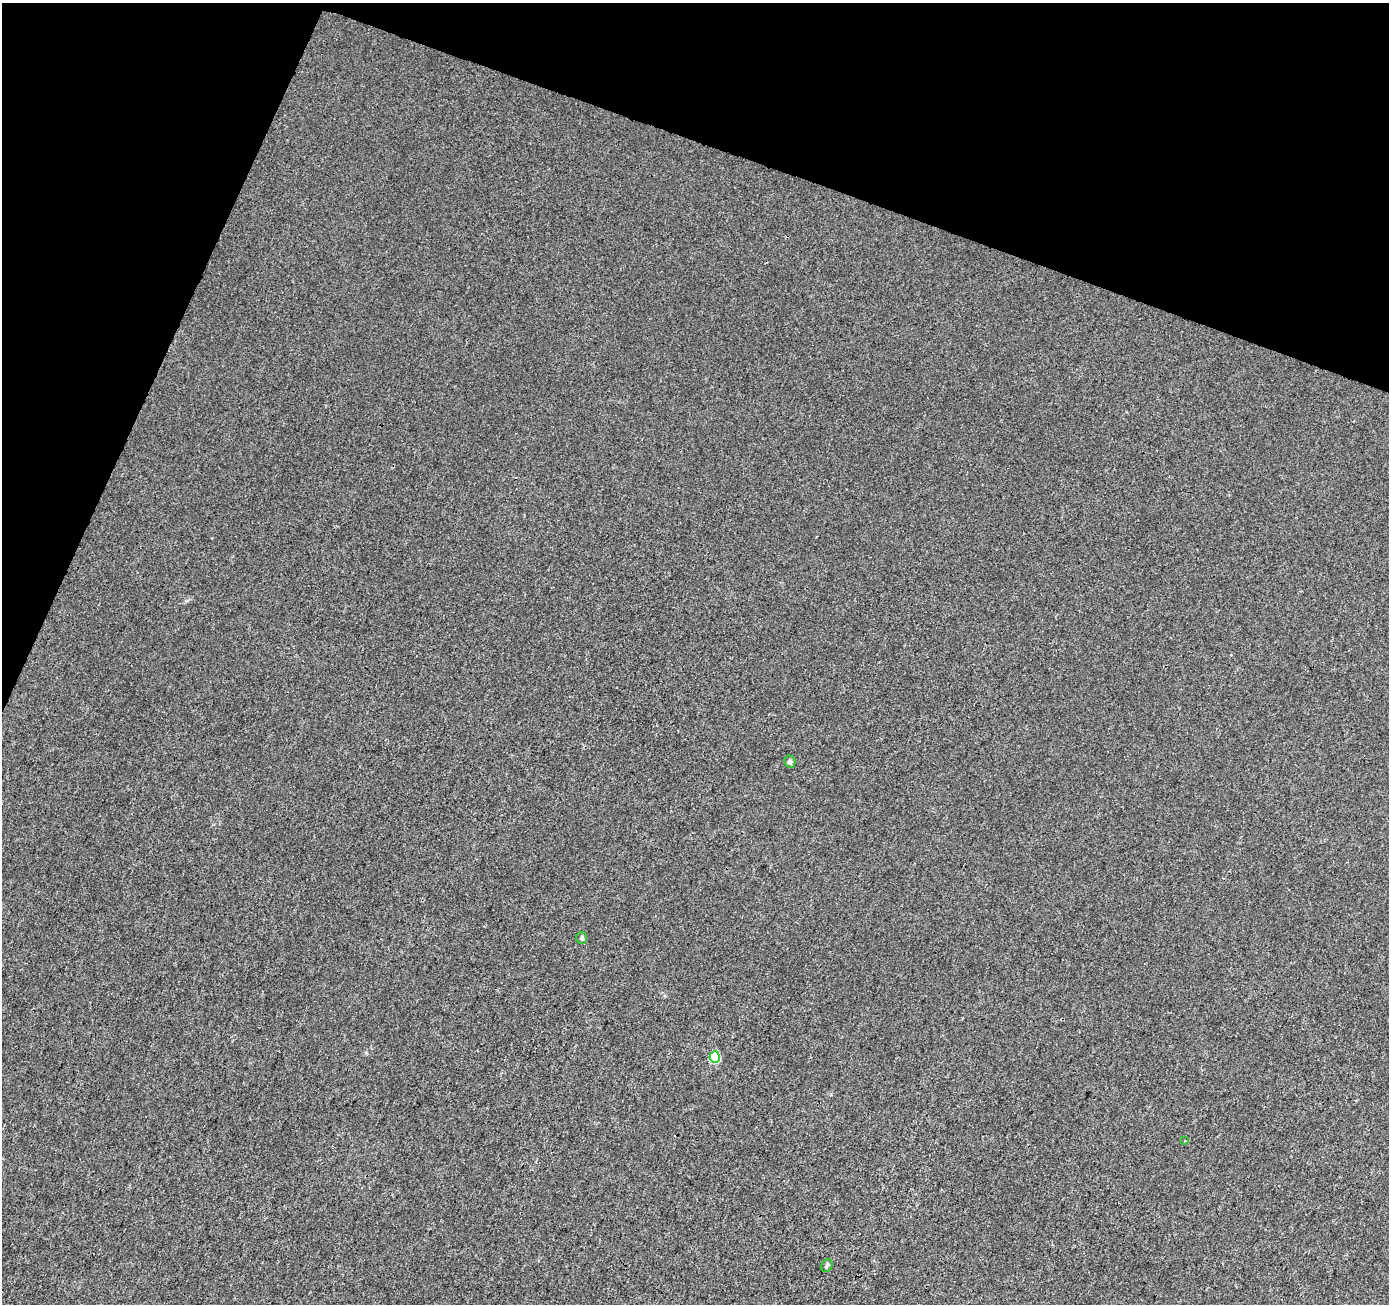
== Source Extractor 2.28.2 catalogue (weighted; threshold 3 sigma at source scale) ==
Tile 2 of 4 x 4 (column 2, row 1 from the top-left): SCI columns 1395-2781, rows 4115-5416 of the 5565 x 5694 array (HDU 1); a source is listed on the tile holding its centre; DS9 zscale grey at full resolution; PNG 1391 x 1306 px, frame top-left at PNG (2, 3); each listed source drawn as its Kron ellipse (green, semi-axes under 4 px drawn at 4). Shown black and unused: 18% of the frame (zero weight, under 3 of 4 exposures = <1% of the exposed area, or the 3 px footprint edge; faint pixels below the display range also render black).
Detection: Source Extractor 2.28.2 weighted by HDU 2 'WHT'; one run over the whole footprint, this tile lists its part. Background 0.00203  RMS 0.0032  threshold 0.0146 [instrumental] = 3 sigma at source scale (4.5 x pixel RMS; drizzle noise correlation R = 1.50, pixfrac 1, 0.0396/0.0396 arcsec/px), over >= 5 px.
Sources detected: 5; all 5 listed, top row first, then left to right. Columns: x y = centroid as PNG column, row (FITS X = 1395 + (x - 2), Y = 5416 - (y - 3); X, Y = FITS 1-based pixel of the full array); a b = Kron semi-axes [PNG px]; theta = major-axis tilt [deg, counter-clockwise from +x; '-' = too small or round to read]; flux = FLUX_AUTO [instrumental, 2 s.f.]
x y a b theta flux
790 761 6 5 - 1.1
582 938 6 5 - 1.1
715 1057 6 5 - 16
1185 1140 3 2 - 0.3
827 1265 7 5 57 0.64